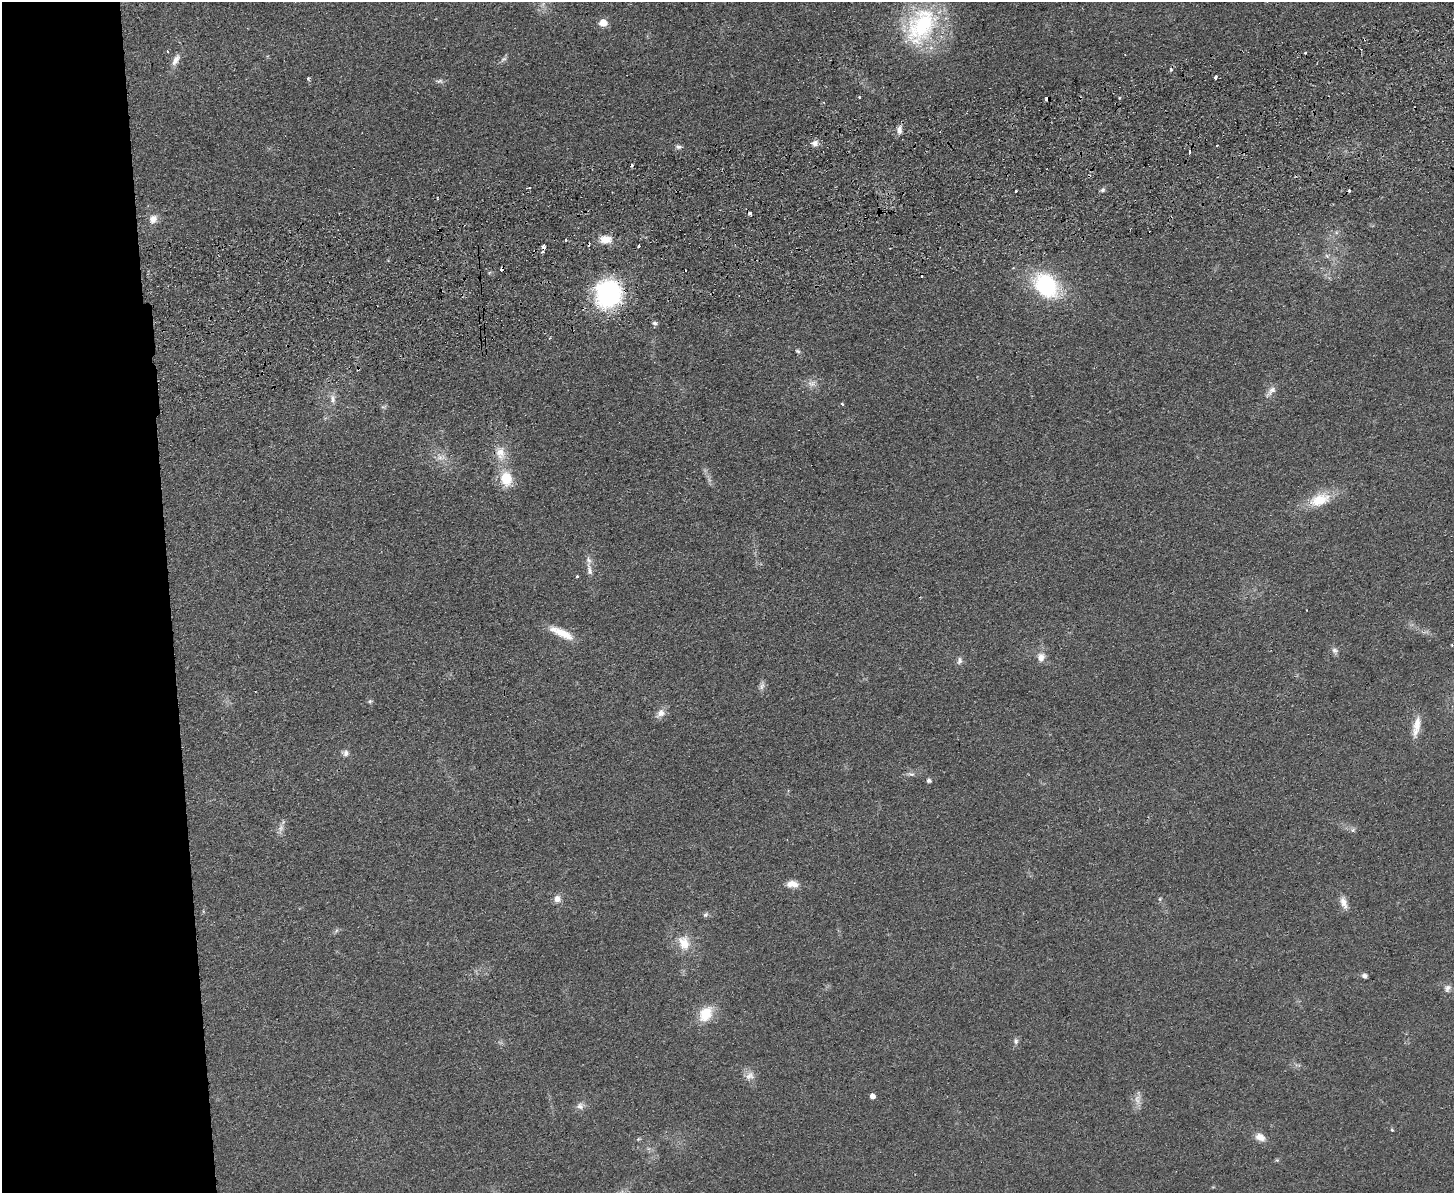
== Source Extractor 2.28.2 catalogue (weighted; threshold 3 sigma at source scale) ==
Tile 7 of 3 x 4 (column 1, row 3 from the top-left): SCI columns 259-1710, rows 1248-2438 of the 4762 x 4877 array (HDU 1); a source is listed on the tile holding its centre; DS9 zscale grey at full resolution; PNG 1456 x 1195 px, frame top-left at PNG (2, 2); no overlay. Shown black and unused: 12% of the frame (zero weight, under 2 of 3 exposures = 3% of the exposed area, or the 3 px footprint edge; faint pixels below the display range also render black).
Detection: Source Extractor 2.28.2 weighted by HDU 2 'WHT'; one run over the whole footprint, this tile lists its part. Background 0.084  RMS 0.0092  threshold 0.0414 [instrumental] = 3 sigma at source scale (4.5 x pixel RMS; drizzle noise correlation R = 1.50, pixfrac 1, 0.05/0.05 arcsec/px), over >= 5 px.
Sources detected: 78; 1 too faint to see at this stretch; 8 cosmic-ray / hot-pixel residue — not listed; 1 inside a brighter listed object's ellipse — not listed separately; the other 68 listed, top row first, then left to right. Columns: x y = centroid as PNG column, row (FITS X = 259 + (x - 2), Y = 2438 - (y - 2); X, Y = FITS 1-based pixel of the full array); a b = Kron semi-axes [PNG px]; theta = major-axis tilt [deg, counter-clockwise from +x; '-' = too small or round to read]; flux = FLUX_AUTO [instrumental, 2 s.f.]
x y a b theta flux
603 23 5 5 - 21
922 25 51 33 58 110
503 59 10 6 37 2.6
176 60 17 8 61 7
1171 70 5 3 - 0.96
1215 77 4 3 - 7.3
308 78 3 3 - 2.6
439 81 9 5 7 2.5
859 97 3 3 - 1.7
1119 98 3 3 - 1.7
899 129 12 5 87 4.6
815 143 9 8 - 4.4
1217 145 3 2 - 1.6
678 147 9 6 -6 2.7
529 188 4 2 - 0.95
1102 190 7 5 12 1.9
1016 191 3 2 - 2.4
750 213 3 3 - 4.1
153 219 11 10 - 7.3
605 239 13 9 -1 12
566 240 3 2 - 1.3
638 246 3 3 - 3.1
543 247 4 3 - 7.6
1046 285 23 18 -48 96
608 293 32 28 76 110
654 323 6 5 - 2.5
798 351 7 5 -38 1.7
811 383 11 8 -29 5.2
1271 391 19 7 47 5.9
333 399 14 8 -83 5.4
842 404 3 3 - 1.7
500 453 23 14 -80 16
441 457 14 7 5 6.2
506 479 17 13 -79 23
1319 500 29 15 21 26
589 570 21 7 -79 6.9
577 576 3 3 - 1.9
563 634 30 10 -28 17
1452 645 3 2 - 0.71
1335 650 9 7 -29 3.2
1041 657 12 10 77 7.1
959 661 11 7 78 3.3
762 686 12 5 76 3.4
370 701 6 5 - 1.6
660 713 13 9 43 6.7
1416 726 29 9 78 12
346 753 8 8 - 3.6
911 774 11 5 -10 2.9
928 781 5 4 - 2.6
281 828 11 7 54 4.5
1353 830 6 6 - 2.2
792 884 14 8 -3 8.4
557 899 10 8 79 5.5
1160 899 6 4 -90 1.2
1344 903 17 8 -71 6.7
706 915 8 6 39 2
684 943 21 16 -74 17
1365 976 7 5 -16 2.5
1447 988 10 9 - 4.2
706 1014 22 15 58 21
1016 1041 9 6 -90 2.6
750 1076 13 10 23 6.4
872 1096 4 4 - 5.5
580 1106 10 9 - 4.4
1392 1130 5 4 - 1.1
1260 1137 13 9 -30 7.8
638 1139 5 4 - 1.1
1277 1160 5 5 - 1.1
Overlapping masked pixels (flux is a lower limit): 2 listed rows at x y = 543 247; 608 293